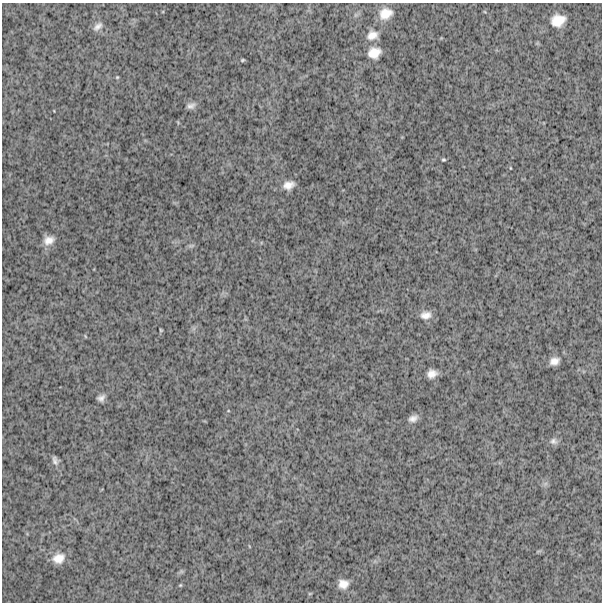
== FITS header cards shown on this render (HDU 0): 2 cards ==
NAXIS1  =                  600
NAXIS2  =                  600

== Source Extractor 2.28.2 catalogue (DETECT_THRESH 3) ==
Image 600 x 600 px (HDU 0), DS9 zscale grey, 1 PNG px = 1 image px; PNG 604 x 604 px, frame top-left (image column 1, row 600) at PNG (2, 3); no overlay
Background 1490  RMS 260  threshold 788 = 3 sigma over >= 5 px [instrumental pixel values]
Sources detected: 26; all 26 listed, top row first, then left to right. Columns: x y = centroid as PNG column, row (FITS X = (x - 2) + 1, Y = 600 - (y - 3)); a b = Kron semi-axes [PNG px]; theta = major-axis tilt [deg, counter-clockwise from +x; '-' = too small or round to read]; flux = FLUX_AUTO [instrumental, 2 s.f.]
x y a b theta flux
385 14 13 11 28 240000
558 20 14 11 19 290000
98 26 14 8 43 99000
372 35 13 10 15 150000
374 53 13 11 22 220000
242 60 5 3 - 21000
117 77 4 4 - 19000
191 106 11 7 18 78000
443 160 3 3 - 21000
510 168 3 2 - 12000
288 185 12 8 18 150000
49 240 14 10 22 160000
191 245 9 4 9 33000
426 315 14 10 8 140000
161 330 3 3 - 18000
85 336 5 3 - 14000
554 361 12 9 20 130000
432 374 9 8 - 140000
101 398 8 6 35 78000
413 418 11 7 23 100000
553 441 10 9 - 71000
55 460 11 7 -67 69000
58 558 15 12 23 230000
343 584 11 10 - 160000
180 585 5 4 - 19000
310 593 6 3 19 17000